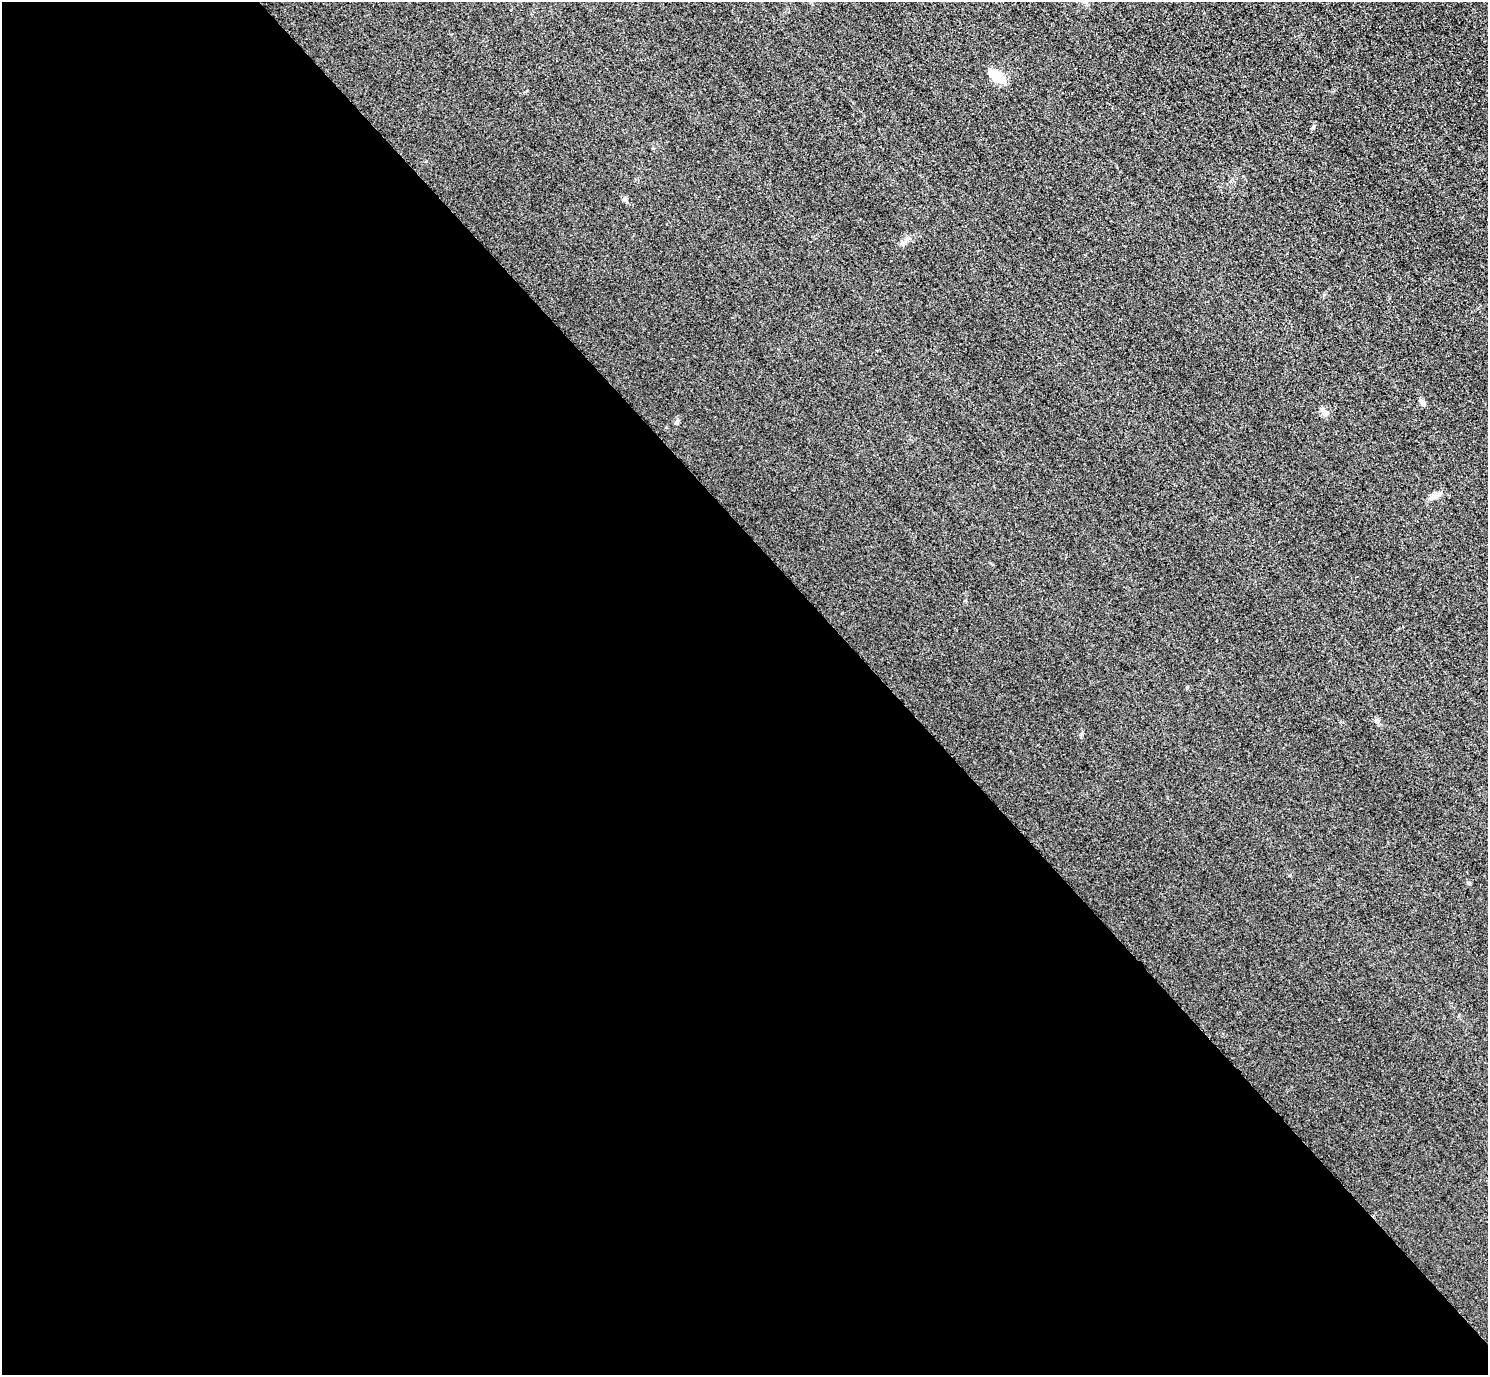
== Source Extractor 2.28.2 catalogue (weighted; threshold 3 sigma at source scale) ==
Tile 9 of 4 x 4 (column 1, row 3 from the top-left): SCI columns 32-1517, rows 1558-2930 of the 6005 x 6003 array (HDU 1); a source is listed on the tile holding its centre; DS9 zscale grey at full resolution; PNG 1490 x 1377 px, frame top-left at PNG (2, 2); no overlay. Shown black and unused: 60% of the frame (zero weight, under 3 of 4 exposures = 3% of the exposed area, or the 3 px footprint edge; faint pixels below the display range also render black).
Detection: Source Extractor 2.28.2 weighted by HDU 2 'WHT'; one run over the whole footprint, this tile lists its part. Background 0.0521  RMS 0.016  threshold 0.0725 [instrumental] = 3 sigma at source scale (4.5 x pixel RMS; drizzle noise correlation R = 1.50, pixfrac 1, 0.05/0.05 arcsec/px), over >= 5 px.
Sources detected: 7; all 7 listed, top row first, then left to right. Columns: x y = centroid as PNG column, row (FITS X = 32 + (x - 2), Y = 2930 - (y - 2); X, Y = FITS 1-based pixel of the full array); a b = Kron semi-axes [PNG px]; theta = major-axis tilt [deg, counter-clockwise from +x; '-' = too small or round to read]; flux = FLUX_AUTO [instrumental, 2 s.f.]
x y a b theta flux
997 76 22 11 -35 29
1313 127 6 4 3 1.9
624 199 6 5 - 2.8
1422 402 9 6 -57 5.4
1324 412 12 6 -50 6.3
1436 495 17 7 29 10
1377 721 8 6 -47 4